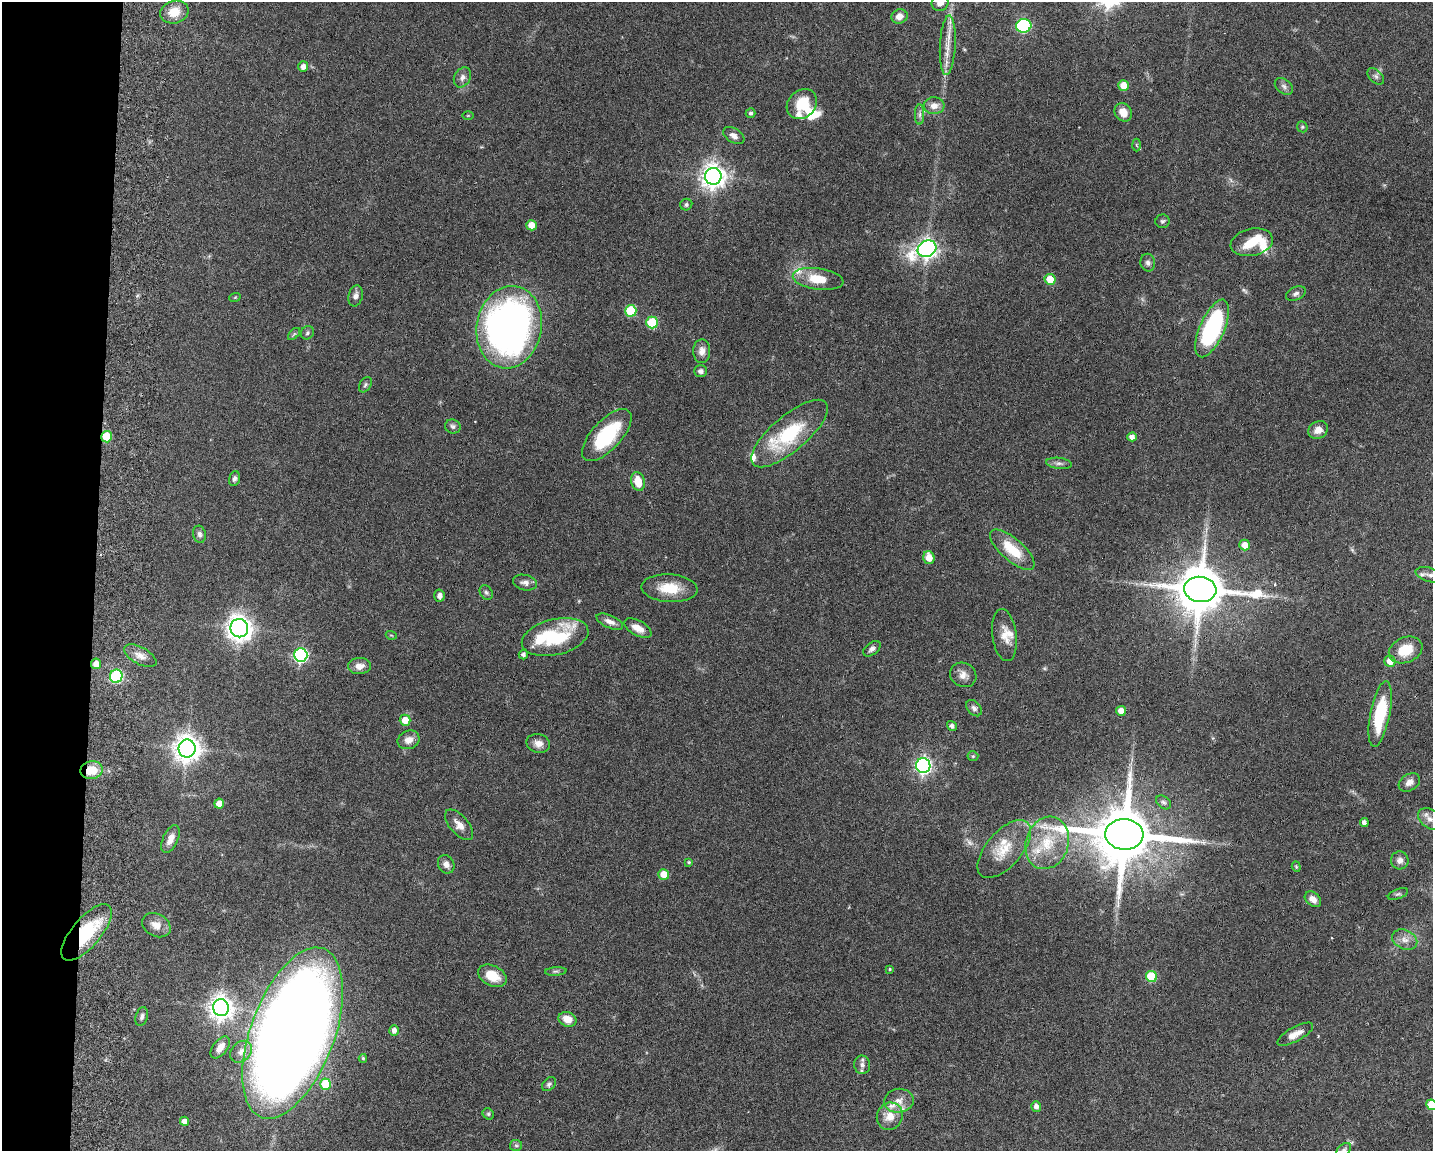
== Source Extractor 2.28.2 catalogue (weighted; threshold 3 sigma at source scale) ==
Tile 4 of 3 x 4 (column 1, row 2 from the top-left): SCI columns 277-1707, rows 2308-3456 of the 4734 x 4618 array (HDU 1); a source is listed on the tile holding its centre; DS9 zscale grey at full resolution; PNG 1435 x 1153 px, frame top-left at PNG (2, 2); each listed source drawn as its Kron ellipse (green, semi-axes under 4 px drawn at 4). Shown black and unused: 7% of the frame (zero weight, under 3 of 6 exposures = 3% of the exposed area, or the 3 px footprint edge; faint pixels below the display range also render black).
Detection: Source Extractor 2.28.2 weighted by HDU 2 'WHT'; one run over the whole footprint, this tile lists its part. Background 0.0872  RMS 0.0032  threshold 0.0131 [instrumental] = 3 sigma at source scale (4.09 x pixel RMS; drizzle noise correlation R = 1.36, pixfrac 0.8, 0.05/0.05 arcsec/px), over >= 5 px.
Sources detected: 145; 1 too faint to see at this stretch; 2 inside a brighter object's white glare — neither listed nor drawn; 12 inside a brighter listed object's ellipse — not listed separately; the other 130 listed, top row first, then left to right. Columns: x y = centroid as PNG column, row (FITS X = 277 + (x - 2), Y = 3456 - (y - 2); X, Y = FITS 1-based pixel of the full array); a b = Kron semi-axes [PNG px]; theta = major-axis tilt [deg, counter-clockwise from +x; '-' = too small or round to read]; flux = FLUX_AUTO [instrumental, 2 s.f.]
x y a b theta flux
940 3 8 8 - 1.9
174 12 14 11 17 5
899 16 8 7 - 2.1
1024 26 8 6 14 43
948 45 30 8 87 4.3
303 67 5 5 - 1.7
1376 76 10 6 -45 0.92
462 77 10 8 61 1.4
1124 85 5 5 - 3.7
1284 86 10 7 -38 1
802 104 16 13 45 7.8
934 106 10 8 2 2.6
1123 112 10 8 -57 3.2
751 113 5 5 - 0.63
468 115 5 3 - 0.27
920 115 10 4 89 0.93
1302 127 6 5 - 0.44
734 136 11 7 -32 1.7
1136 145 6 4 -88 0.41
713 176 8 8 - 270
686 205 6 5 - 0.56
1162 221 7 6 - 0.65
531 225 5 5 - 3.3
1252 242 21 13 13 7.4
927 249 10 8 25 160
1148 263 9 7 -78 1.1
818 279 25 10 -8 7.4
1050 279 5 5 - 5
1296 293 10 6 23 1
356 296 11 7 76 1.4
235 297 6 3 19 0.27
631 311 6 5 - 15
652 323 6 5 - 15
509 327 41 32 79 150
1212 328 31 12 66 38
307 333 7 6 - 0.71
294 334 7 4 45 0.49
702 351 12 8 89 2.2
700 371 6 6 - 1.2
365 385 8 5 59 0.66
453 426 8 7 - 0.84
1318 430 10 8 27 2.4
790 433 48 18 40 20
607 435 33 14 47 19
106 437 6 5 - 11
1132 437 5 4 - 1.5
1059 463 13 5 -7 1.1
234 478 7 5 74 0.77
638 482 9 6 -75 4.7
199 534 8 6 -76 1
1245 545 5 5 - 2.5
1012 550 28 11 -41 8.6
929 558 6 5 - 3.5
1430 575 14 7 -16 1.4
525 583 12 7 -12 1.4
669 588 28 14 -4 7.8
1200 589 16 12 -6 1600
486 592 8 6 -56 0.68
439 596 6 5 - 1.4
610 622 14 6 -24 1.7
239 628 9 8 - 240
638 628 15 7 -28 2.7
391 635 5 3 - 0.29
1004 635 26 12 -83 4.1
555 637 34 18 13 15
872 649 10 6 37 1.1
1406 650 17 12 22 6.8
301 655 7 6 - 50
523 655 5 4 - 0.8
140 656 18 8 -29 2.5
1390 661 6 5 - 3.2
96 664 5 5 - 2.5
359 666 11 8 1 2.4
963 675 13 12 - 2.2
116 676 7 6 - 21
974 708 9 6 -49 0.99
1121 711 5 4 - 2.5
1380 714 33 10 79 17
405 720 5 5 - 3.7
952 726 5 4 - 0.94
408 740 11 9 20 2.4
538 743 12 9 -13 2.1
187 748 9 8 - 340
973 756 5 5 - 0.4
923 766 7 7 - 89
92 770 11 9 11 5.8
1409 782 11 8 32 1.9
1163 802 8 6 -38 0.83
219 804 5 5 - 3.2
1430 819 13 9 -38 2
1364 822 4 4 - 1
459 825 18 9 -49 2.6
1124 834 19 15 -5 2500
170 839 15 7 65 2.6
1047 843 26 21 72 12
1004 849 35 17 49 8.6
1400 860 9 9 - 1.5
689 862 4 3 - 0.41
446 864 9 8 - 1.7
1296 867 5 4 - 0.39
664 874 5 5 - 4
1398 894 11 4 20 0.69
1313 899 9 6 -40 2.1
156 925 15 11 -28 3.1
86 932 35 14 50 19
1405 940 13 9 -24 2.2
890 969 3 3 - 0.31
556 971 11 4 4 0.68
492 976 15 10 -25 5.7
1152 976 6 5 - 14
221 1008 8 8 - 270
142 1017 10 6 74 0.93
567 1019 9 7 -21 3.6
394 1030 5 4 - 1.5
293 1033 90 42 70 630
1295 1034 20 7 28 2.7
220 1047 13 7 52 2.6
241 1052 12 9 44 2.2
363 1058 4 4 - 0.42
862 1065 9 8 - 1.5
326 1084 6 5 - 9.9
549 1084 8 6 44 0.69
899 1101 15 12 9 3
1432 1105 5 5 - 5.6
1036 1106 5 5 - 1.3
488 1114 6 5 - 0.47
890 1116 14 12 64 4.1
184 1121 4 4 - 1.6
516 1145 6 5 - 0.54
1344 1150 8 5 43 0.73
Overlapping masked pixels (flux is a lower limit): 3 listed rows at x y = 106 437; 92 770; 86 932
Isophote crosses this tile's border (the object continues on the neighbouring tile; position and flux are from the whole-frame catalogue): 4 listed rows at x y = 940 3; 1430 575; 1432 1105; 1344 1150